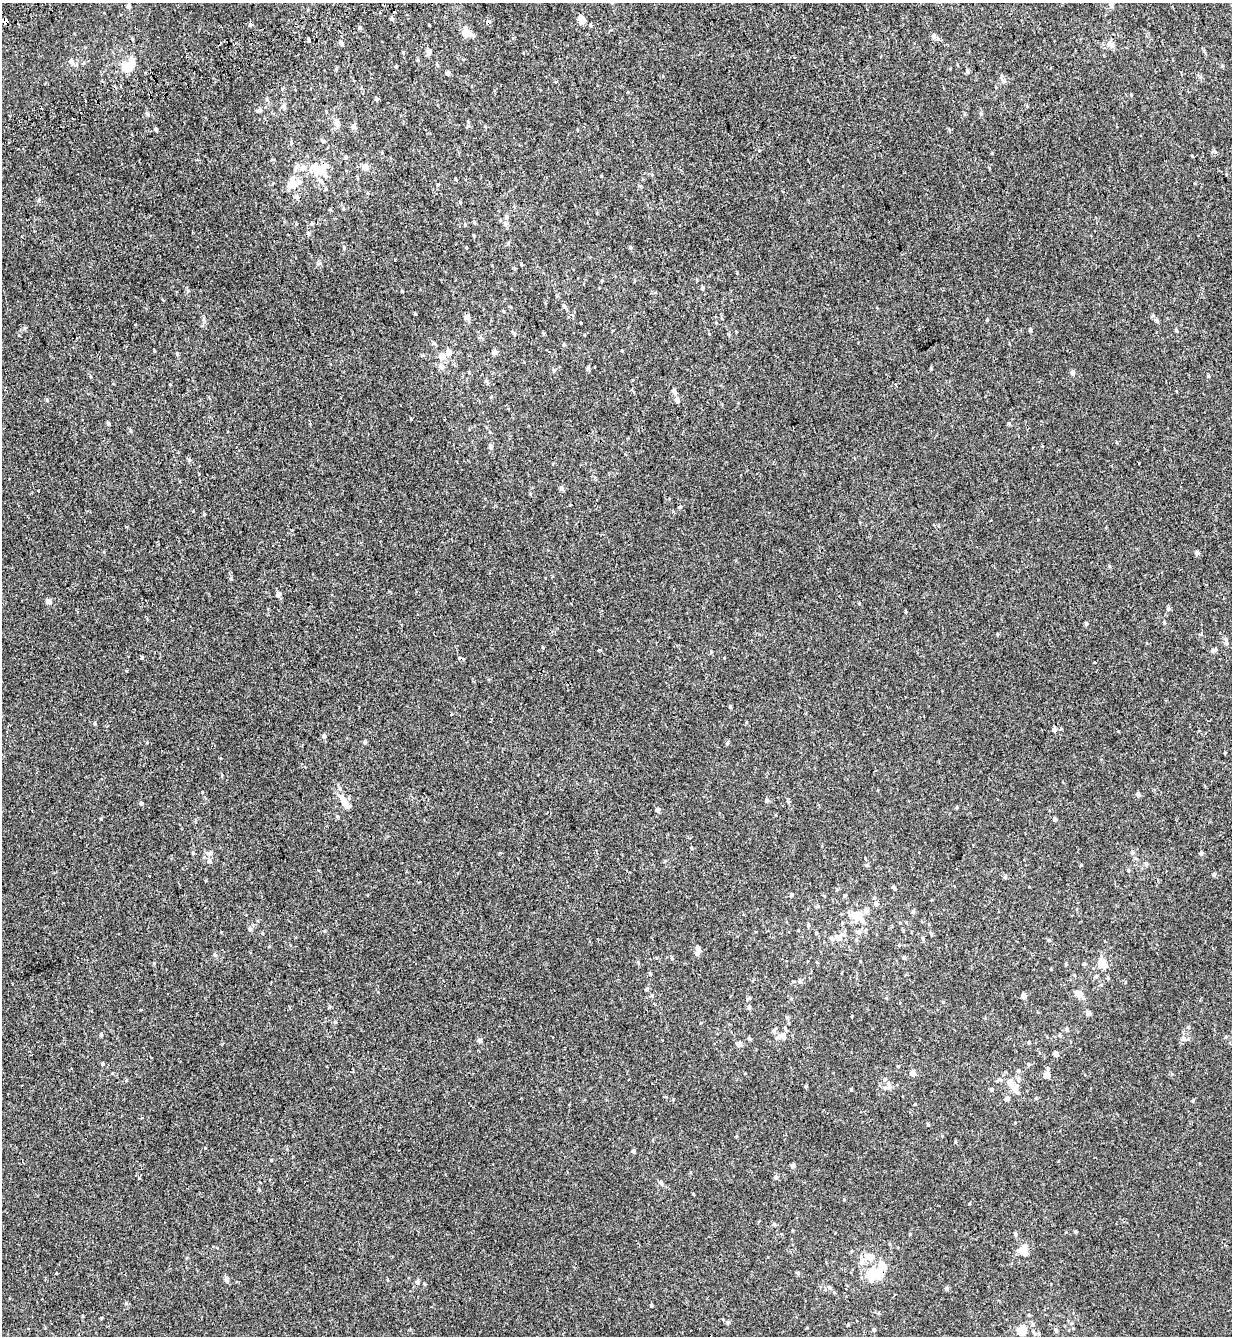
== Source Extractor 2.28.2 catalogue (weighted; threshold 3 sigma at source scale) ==
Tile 11 of 4 x 4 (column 3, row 3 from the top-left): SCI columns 2705-3934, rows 1487-2820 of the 5460 x 5640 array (HDU 1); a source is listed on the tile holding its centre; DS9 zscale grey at full resolution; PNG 1234 x 1338 px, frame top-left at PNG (2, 3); no overlay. Shown black and unused: <1% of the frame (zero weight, under 2 of 3 exposures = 11% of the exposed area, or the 3 px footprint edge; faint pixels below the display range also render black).
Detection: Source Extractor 2.28.2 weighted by HDU 2 'WHT'; one run over the whole footprint, this tile lists its part. Background -1.86e-04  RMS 0.0033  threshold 0.0147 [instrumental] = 3 sigma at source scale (4.5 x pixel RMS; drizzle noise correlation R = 1.50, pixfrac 1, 0.0396/0.0396 arcsec/px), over >= 5 px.
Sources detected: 281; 1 inside a brighter object's white glare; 11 cosmic-ray / hot-pixel residue — not listed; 23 inside a brighter listed object's ellipse — not listed separately; the other 246 listed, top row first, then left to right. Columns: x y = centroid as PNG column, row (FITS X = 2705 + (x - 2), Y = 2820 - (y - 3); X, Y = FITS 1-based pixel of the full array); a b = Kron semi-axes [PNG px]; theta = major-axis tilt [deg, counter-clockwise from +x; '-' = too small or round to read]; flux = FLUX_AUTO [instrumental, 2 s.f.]
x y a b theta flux
1111 4 7 6 - 0.76
129 6 5 4 - 1.2
392 19 6 4 -75 0.59
582 19 7 5 -54 4.9
5 21 4 3 - 44
488 22 4 4 - 1.9
429 25 3 2 - 0.23
360 28 5 4 - 0.47
464 33 17 7 -15 3.1
934 36 7 5 -82 0.8
309 41 3 3 - 1.6
341 43 6 5 - 0.68
1111 45 10 8 -58 1.3
403 52 5 3 - 0.29
429 52 5 5 - 1.6
418 60 5 4 - 0.36
71 61 8 7 - 1.2
437 64 6 4 -69 0.41
958 65 4 3 - 0.22
128 67 13 10 3 6.5
336 69 5 4 - 0.37
967 71 6 5 - 0.48
448 73 5 4 - 0.73
1003 81 6 6 - 0.69
1131 95 4 3 - 0.26
376 99 5 4 - 0.64
1027 106 5 4 - 0.3
284 107 7 5 -75 0.94
259 110 7 6 - 0.68
147 114 6 4 -88 0.44
981 114 5 5 - 0.4
337 123 8 6 -77 2.2
468 126 5 5 - 0.46
354 127 5 5 - 1.5
156 129 5 4 - 0.49
578 130 4 3 - 0.22
323 141 7 5 2 0.53
291 143 5 5 - 0.55
346 157 5 5 - 0.58
303 167 7 6 - 1.9
365 167 5 5 - 3.3
315 168 6 6 - 4.6
320 170 8 6 -63 4.1
456 179 5 3 - 0.28
321 181 7 6 - 1.2
294 185 16 9 8 3.8
297 197 7 6 - 0.94
38 200 5 3 - 0.36
460 202 5 4 - 0.45
343 208 5 5 - 0.38
330 210 5 3 - 0.28
474 223 6 4 -87 0.38
506 223 7 6 - 0.86
465 224 5 4 - 0.34
308 233 6 4 -47 0.41
474 236 4 3 - 0.32
344 248 5 4 - 0.43
631 248 5 4 - 0.39
319 263 8 3 19 0.48
521 264 4 3 - 0.31
602 280 3 3 - 0.81
702 288 5 4 - 0.6
564 306 6 6 - 0.64
503 311 5 3 - 0.27
415 314 3 3 - 1.2
467 317 6 5 - 1.4
721 318 5 3 - 0.28
987 320 4 4 - 0.29
1157 321 7 6 - 0.7
581 323 3 2 - 0.43
136 324 4 2 - 0.23
1030 330 5 3 - 0.49
1176 331 5 4 - 0.38
709 334 3 3 - 0.2
434 343 5 5 - 0.47
564 345 5 4 - 0.41
154 351 4 3 - 0.27
622 351 3 3 - 0.25
494 352 7 6 - 0.86
177 354 5 4 - 0.42
422 355 6 3 19 0.32
442 357 10 9 - 2
441 367 10 7 -76 1.2
588 368 6 5 - 0.49
554 370 6 5 - 0.49
1073 373 5 4 - 1.1
1208 376 4 4 - 0.34
486 381 6 5 - 0.52
674 391 7 5 -52 0.89
47 400 5 5 - 0.37
677 400 7 5 -72 1.2
411 419 3 3 - 0.37
108 424 4 4 - 0.54
1009 424 6 4 70 0.42
131 431 5 3 - 0.36
490 432 4 4 - 0.25
491 447 6 5 - 0.78
189 460 5 5 - 0.44
561 488 6 5 - 0.78
38 491 3 2 - 0.33
530 494 5 3 - 0.26
204 515 4 4 - 0.29
104 552 5 3 - 0.28
1197 553 5 5 - 0.84
1109 566 5 3 - 0.33
278 594 9 6 -81 0.78
49 601 5 4 - 2
859 604 5 3 - 0.25
1168 608 6 5 - 0.59
905 612 5 3 - 0.31
1164 622 4 4 - 0.38
1086 624 4 4 - 0.64
997 634 5 3 - 0.26
1226 640 8 5 -78 0.84
543 647 3 3 - 0.68
599 650 5 2 - 0.29
1214 650 9 5 19 0.83
711 652 5 4 - 0.41
142 658 3 3 - 15
730 706 5 4 - 0.43
95 723 5 4 - 0.38
1054 729 5 5 - 1.2
324 736 6 5 - 0.74
365 742 5 4 - 0.52
727 743 5 5 - 0.42
1138 795 6 5 - 0.71
767 800 5 5 - 0.47
788 801 6 3 -20 0.31
141 803 5 4 - 0.58
345 803 19 7 -54 4.1
957 807 4 3 - 0.33
657 810 5 5 - 0.83
101 819 5 3 - 0.21
1055 819 4 4 - 0.73
193 853 4 4 - 0.31
210 853 9 6 18 1.1
1201 853 4 4 - 0.73
209 861 7 6 - 0.93
867 865 5 5 - 0.52
1081 865 4 3 - 0.23
1128 870 4 4 - 0.31
1214 874 5 4 - 0.45
1005 877 5 4 - 0.6
894 888 7 3 -52 0.52
792 895 4 4 - 0.55
824 896 5 3 - 0.28
876 904 7 6 - 1
818 906 5 4 - 0.4
913 912 5 5 - 0.6
857 916 15 10 -21 6
842 924 5 4 - 0.39
808 925 5 4 - 0.45
250 929 6 5 - 0.78
858 932 8 7 - 1.3
816 933 6 4 90 0.33
838 938 13 9 -34 1.8
923 938 6 4 -70 0.48
1049 940 5 4 - 0.37
698 951 10 5 84 2
215 955 5 5 - 0.56
904 957 5 4 - 0.66
672 959 5 4 - 0.38
154 963 5 3 - 0.26
1066 964 4 4 - 0.32
1084 964 5 4 - 0.46
1103 964 6 5 - 6.9
1051 969 4 3 - 0.2
650 974 5 3 - 0.31
1108 978 4 4 - 0.4
800 981 6 5 - 0.64
646 989 5 4 - 0.45
1079 994 8 6 -24 3.1
652 995 5 5 - 0.41
1023 996 4 4 - 1.8
886 998 4 4 - 0.31
329 1007 5 3 - 0.3
749 1007 5 5 - 0.69
1088 1013 5 4 - 1.4
852 1016 3 3 - 0.43
787 1018 5 5 - 0.72
335 1022 5 5 - 0.45
785 1028 6 5 - 0.54
1067 1029 6 5 - 0.63
774 1031 6 6 - 0.82
101 1035 5 4 - 0.54
779 1036 11 6 34 1.8
1060 1036 6 4 -77 0.52
1226 1037 5 4 - 0.37
1183 1038 7 6 - 1.3
749 1039 5 5 - 0.56
480 1041 6 5 - 0.76
1029 1042 4 4 - 0.44
739 1044 4 4 - 2.3
1056 1054 4 4 - 1.6
102 1064 5 3 - 0.36
1028 1064 5 5 - 0.49
898 1066 3 3 - 0.28
1048 1069 6 4 74 0.56
1018 1071 6 5 - 0.59
913 1073 5 4 - 2.1
1172 1074 5 5 - 0.39
1047 1075 5 5 - 2
885 1079 6 3 71 0.37
1018 1079 7 6 - 1
1010 1083 8 6 -50 2.8
806 1086 3 3 - 0.57
889 1087 7 6 - 0.95
851 1090 4 4 - 0.31
992 1090 5 4 - 0.57
1036 1098 5 4 - 0.43
1007 1099 5 5 - 1
915 1104 4 3 - 0.25
928 1124 5 4 - 0.35
955 1142 4 4 - 0.33
633 1151 4 4 - 0.7
271 1160 4 3 - 0.27
793 1165 4 4 - 1.2
776 1177 5 5 - 0.86
139 1178 5 4 - 0.4
661 1183 6 5 - 0.75
693 1194 3 2 - 0.26
844 1199 4 3 - 0.3
969 1204 5 3 - 0.23
774 1224 5 5 - 0.47
1075 1231 4 3 - 0.37
910 1234 4 3 - 0.29
1015 1234 5 5 - 0.65
1025 1247 7 6 - 1.8
869 1257 13 10 6 3.6
798 1273 5 4 - 0.57
877 1273 10 9 - 6.7
226 1279 8 5 -84 0.75
417 1282 6 5 - 0.51
829 1287 6 5 - 0.83
947 1288 5 4 - 0.79
126 1303 5 4 - 0.45
651 1306 4 4 - 0.46
1029 1315 5 4 - 0.35
82 1316 5 3 - 0.3
727 1323 5 5 - 0.67
1071 1323 6 4 89 0.43
848 1325 4 3 - 0.31
874 1330 4 4 - 0.65
1021 1330 8 7 - 7.3
1056 1330 6 5 - 0.7
1034 1333 12 6 -57 1.2
Overlapping masked pixels (flux is a lower limit): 3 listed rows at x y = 5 21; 488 22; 877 1273
Unlisted compact peaks at least as high as the median listed source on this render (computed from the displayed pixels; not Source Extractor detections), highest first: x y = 1214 151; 231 579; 1193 1100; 205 1148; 1118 731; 24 328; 1132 853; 638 962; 514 333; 259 1189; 931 368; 221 932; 943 1002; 101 1318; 193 511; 992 153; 438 185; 147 743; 681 507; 170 384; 590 25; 736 1136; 126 671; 1222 66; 639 186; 1125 982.